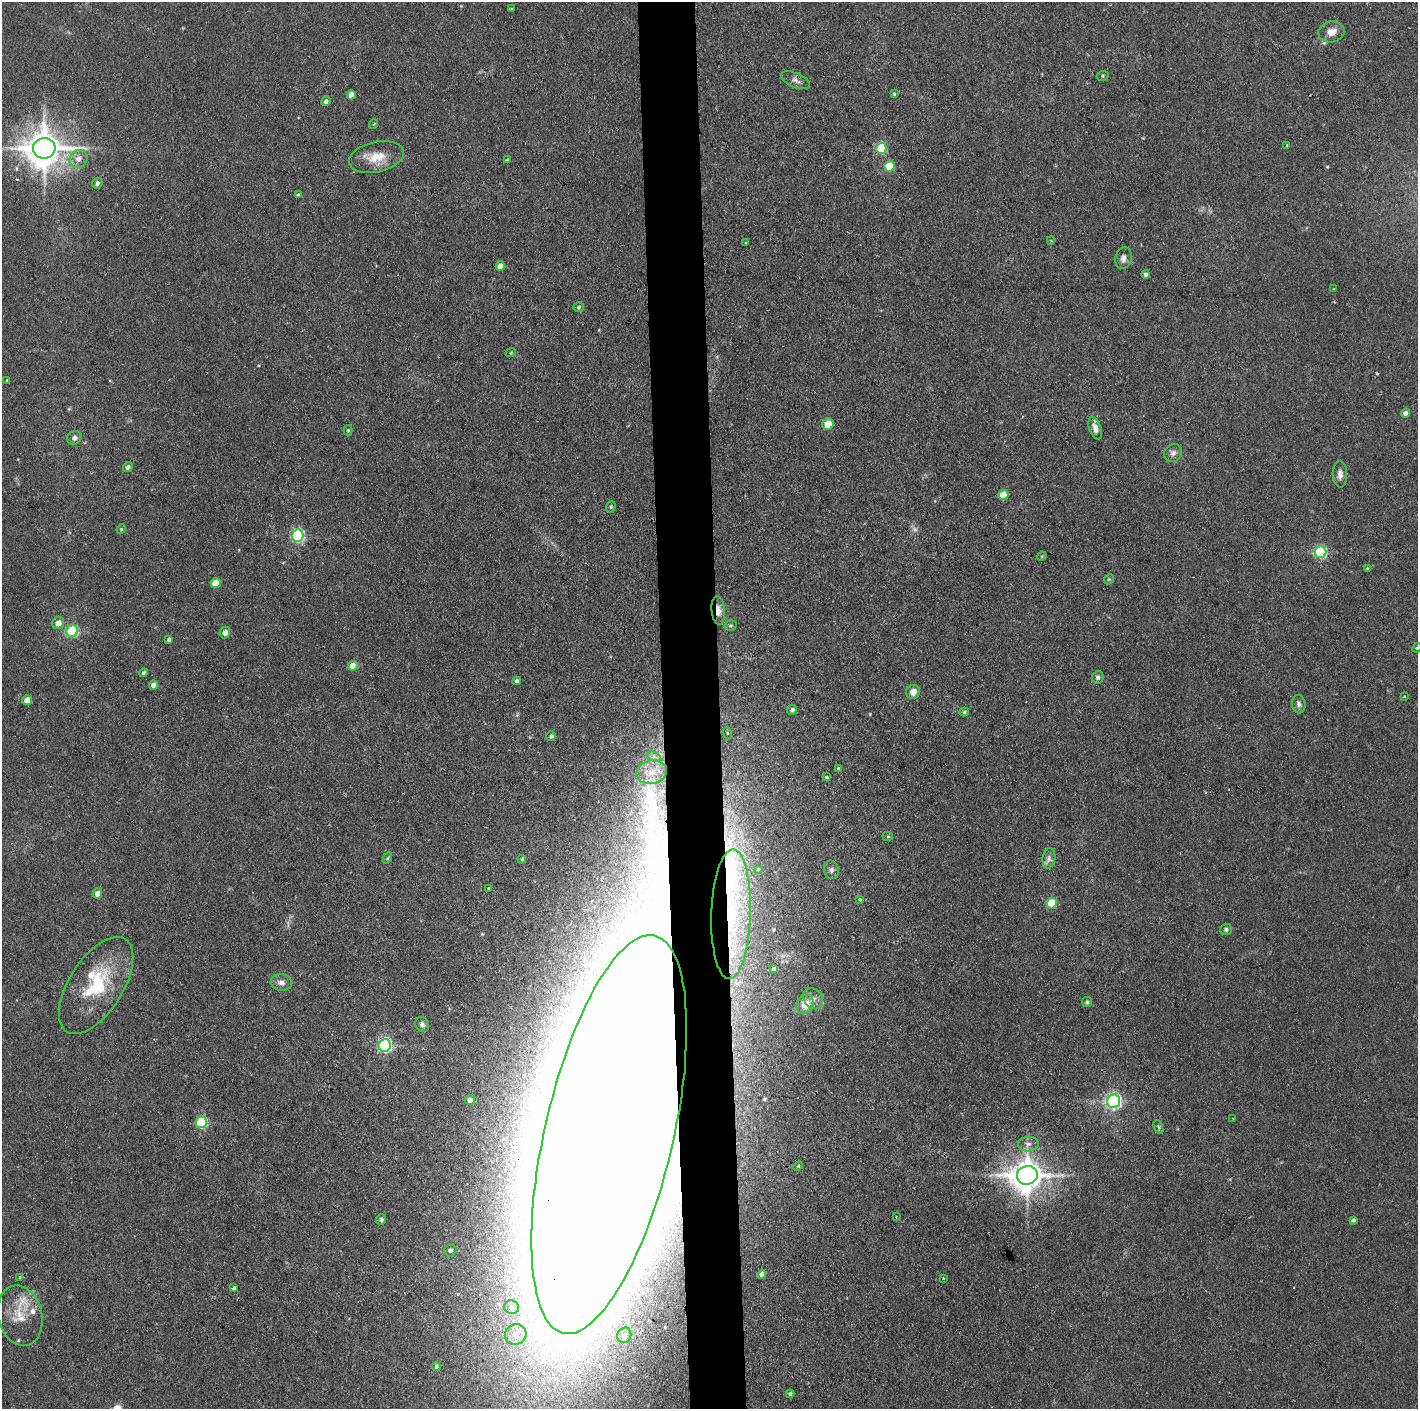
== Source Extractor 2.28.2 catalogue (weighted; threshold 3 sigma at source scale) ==
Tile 5 of 3 x 3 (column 2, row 2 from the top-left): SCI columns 1418-2833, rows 1407-2813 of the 4250 x 4220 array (HDU 1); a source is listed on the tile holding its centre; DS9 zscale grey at full resolution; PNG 1420 x 1411 px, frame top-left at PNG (2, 2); each listed source drawn as its Kron ellipse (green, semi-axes under 4 px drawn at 4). Shown black and unused: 4% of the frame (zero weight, under 2 of 3 exposures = <1% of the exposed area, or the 3 px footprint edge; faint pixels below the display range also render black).
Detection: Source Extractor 2.28.2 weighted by HDU 2 'WHT'; one run over the whole footprint, this tile lists its part. Background 0.0464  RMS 0.0053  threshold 0.0237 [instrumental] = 3 sigma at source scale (4.5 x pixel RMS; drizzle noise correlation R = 1.50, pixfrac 1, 0.05/0.05 arcsec/px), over >= 5 px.
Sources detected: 118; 1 too faint to see at this stretch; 2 inside a brighter object's white glare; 1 cosmic-ray / hot-pixel residue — neither listed nor drawn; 4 inside a brighter listed object's ellipse — not listed separately; the other 110 listed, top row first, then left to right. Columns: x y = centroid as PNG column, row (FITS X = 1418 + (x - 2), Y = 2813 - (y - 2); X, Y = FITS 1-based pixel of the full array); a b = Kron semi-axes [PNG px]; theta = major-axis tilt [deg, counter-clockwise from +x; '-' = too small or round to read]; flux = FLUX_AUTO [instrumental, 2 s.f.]
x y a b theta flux
511 9 4 3 - 0.51
1331 32 13 10 10 5.2
1103 76 6 5 - 0.79
795 80 15 7 -23 2.4
894 94 3 3 - 0.79
351 95 4 4 - 5.2
326 101 5 4 - 1.9
374 124 5 3 - 0.44
1287 145 3 3 - 0.59
44 148 11 10 - 1300
881 148 5 5 - 32
376 157 28 15 12 11
78 159 9 8 - 4
507 160 3 3 - 0.51
889 166 5 5 - 19
97 183 5 5 - 1.5
298 195 3 3 - 2.1
1051 240 4 3 - 0.41
746 242 3 2 - 0.45
1124 258 11 8 76 3
500 266 5 4 - 6.5
1146 275 4 4 - 1.6
1334 289 3 3 - 0.44
579 307 5 5 - 0.91
511 352 5 3 - 0.52
7 380 3 3 - 1.1
1406 413 4 4 - 2.9
828 424 6 5 - 9.9
1095 428 12 6 -71 3.8
348 430 5 4 - 0.66
74 438 7 6 - 2.3
1173 453 9 8 - 2.6
128 467 5 4 - 1.6
1340 474 13 7 -88 3.2
1003 495 5 5 - 12
611 507 6 4 70 0.79
121 529 5 4 - 0.68
298 536 6 6 - 93
1321 552 6 5 - 76
1042 556 5 4 - 0.47
1367 569 4 3 - 0.55
1109 579 6 4 47 0.69
215 583 5 5 - 15
718 610 14 6 -85 5
58 623 6 6 - 4.2
731 626 6 5 - 0.95
72 631 6 5 - 58
225 632 6 5 - 3.1
169 639 4 3 - 1.1
1417 648 5 4 - 0.65
353 666 5 4 - 8.3
143 673 4 3 - 1
1098 677 6 5 - 1.4
517 681 4 4 - 1.6
153 685 5 4 - 3.7
913 692 7 6 - 4.9
1404 696 3 3 - 0.52
27 700 5 4 - 8
1299 704 9 6 -84 1.9
792 710 5 4 - 1.4
964 712 5 4 - 0.83
727 733 6 4 -72 0.58
551 736 5 5 - 1.5
654 757 7 4 -18 1.7
838 768 3 3 - 0.98
652 772 15 12 11 8.8
827 777 3 3 - 2
888 836 5 5 - 0.63
387 858 6 4 60 0.65
1049 858 10 6 80 2.2
522 859 4 4 - 0.56
758 869 3 3 - 0.52
831 870 9 7 -78 1.9
489 888 3 2 - 0.59
97 893 5 5 - 4.3
860 899 4 3 - 1.3
1052 903 5 5 - 24
731 914 65 19 88 41
1226 929 5 5 - 1.2
774 969 3 3 - 0.83
281 982 10 8 -7 3.1
96 985 55 27 58 39
813 999 11 9 -56 4.2
1087 1002 5 5 - 0.83
805 1004 10 8 57 10
422 1024 8 6 -62 1.5
385 1045 6 6 - 110
470 1100 5 5 - 2.2
1114 1101 7 6 - 160
1233 1119 3 2 - 0.41
201 1122 6 5 - 54
1158 1127 7 4 -67 0.77
609 1134 204 64 77 11000
1028 1144 10 7 4 2.8
798 1166 5 4 - 0.64
1027 1175 10 9 - 1000
896 1216 4 3 - 0.43
381 1219 5 5 - 1.3
1353 1220 4 3 - 1.1
450 1250 6 6 - 1.5
762 1274 4 4 - 2.2
20 1277 3 3 - 0.83
943 1278 3 3 - 0.62
233 1288 4 3 - 2
511 1307 7 6 - 3.6
20 1316 30 22 -76 15
516 1334 11 10 - 6.8
624 1335 8 7 - 2.3
436 1367 4 4 - 1.1
790 1394 4 4 - 1.2
Overlapping masked pixels (flux is a lower limit): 4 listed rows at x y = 718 610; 731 914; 609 1134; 233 1288
Isophote crosses this tile's border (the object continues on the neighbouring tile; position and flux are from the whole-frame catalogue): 2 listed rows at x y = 1417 648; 609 1134